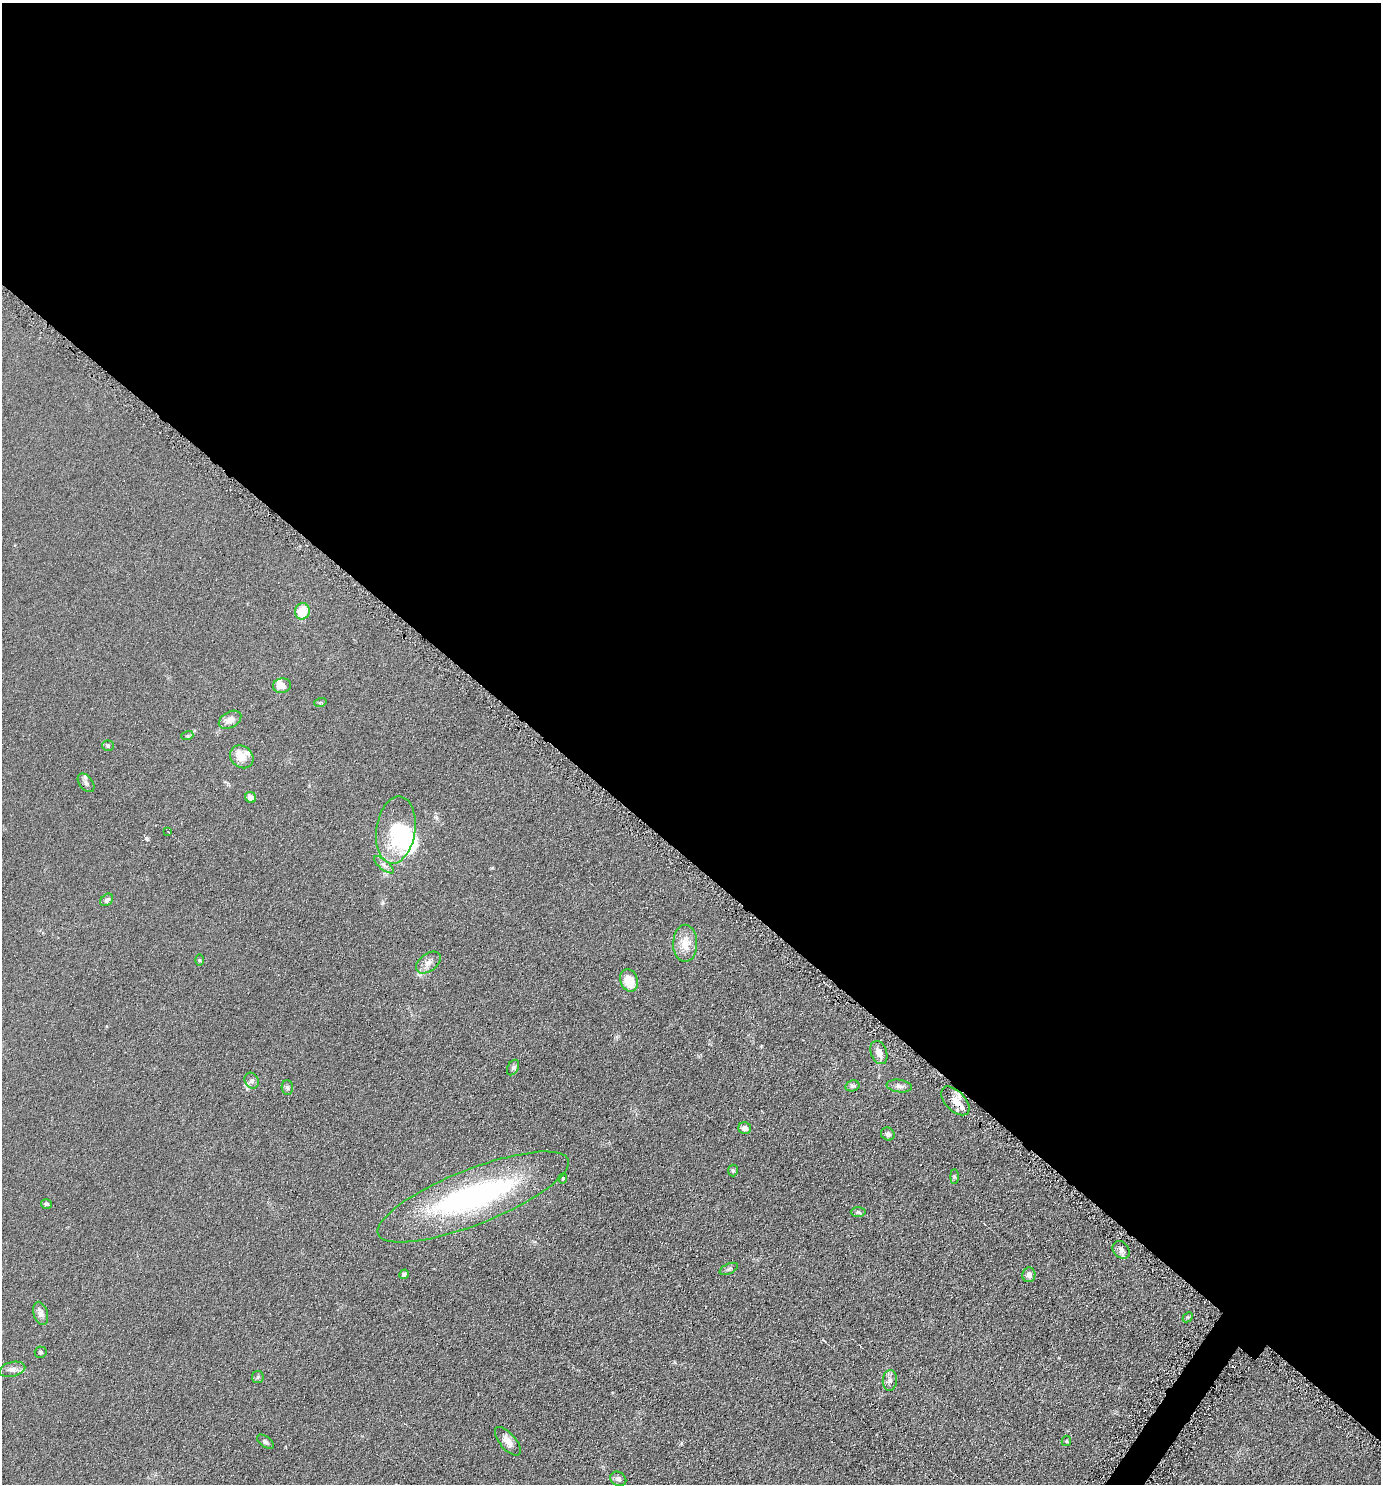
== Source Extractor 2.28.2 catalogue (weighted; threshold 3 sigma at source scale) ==
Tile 3 of 4 x 4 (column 3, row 1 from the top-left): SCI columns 2906-4284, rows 4455-5936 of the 5952 x 5946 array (HDU 1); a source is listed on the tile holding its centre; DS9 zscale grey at full resolution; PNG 1383 x 1486 px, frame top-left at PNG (2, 3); each listed source drawn as its Kron ellipse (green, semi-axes under 4 px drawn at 4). Shown black and unused: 58% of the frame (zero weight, under 4 of 8 exposures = <1% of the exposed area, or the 3 px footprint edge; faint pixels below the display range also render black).
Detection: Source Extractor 2.28.2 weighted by HDU 2 'WHT'; one run over the whole footprint, this tile lists its part. Background 0.0906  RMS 0.0077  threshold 0.0316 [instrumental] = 3 sigma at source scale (4.09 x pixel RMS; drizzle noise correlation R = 1.36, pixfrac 0.8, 0.05/0.05 arcsec/px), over >= 5 px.
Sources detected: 52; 3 inside a brighter object's white glare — neither listed nor drawn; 3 inside a brighter listed object's ellipse — not listed separately; the other 46 listed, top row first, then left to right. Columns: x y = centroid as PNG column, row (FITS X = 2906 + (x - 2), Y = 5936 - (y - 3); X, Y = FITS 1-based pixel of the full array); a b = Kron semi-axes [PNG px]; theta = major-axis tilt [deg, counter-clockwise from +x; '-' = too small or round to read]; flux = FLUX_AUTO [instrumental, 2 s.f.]
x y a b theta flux
302 611 8 7 - 15
282 686 9 7 11 5.2
320 703 6 4 19 0.84
230 720 12 8 30 6
187 736 6 4 18 1.1
108 746 5 5 - 1.2
242 757 12 10 -40 8.6
86 783 10 6 -52 2.3
251 797 6 5 - 4
396 830 34 19 81 33
168 832 3 2 - 0.48
384 865 12 4 -40 2.4
107 900 7 5 44 2
685 943 18 12 90 11
199 960 6 4 -89 0.78
428 963 14 8 37 4.6
629 980 11 8 -71 14
879 1053 12 8 -69 5.3
513 1067 8 5 62 1.6
252 1081 8 6 -59 2.2
852 1086 7 5 13 1.6
899 1086 13 6 -8 2.7
287 1088 7 5 -87 1.6
955 1101 17 10 -46 8.8
745 1128 6 6 - 3.5
888 1134 7 6 - 2.2
733 1170 6 5 - 1.1
954 1177 7 4 90 1.1
563 1178 5 3 - 0.8
473 1197 102 27 21 150
46 1204 5 5 - 1.3
858 1212 7 5 -1 1.5
1121 1250 10 7 -51 3.2
729 1269 10 5 25 1.6
404 1274 5 4 - 1.7
1029 1275 7 6 - 2.9
41 1313 12 7 -74 3.6
1188 1317 6 4 45 0.72
41 1352 6 6 - 1.3
12 1369 13 7 14 3.7
258 1377 6 6 - 1.2
890 1380 10 7 86 2.9
508 1441 17 8 -49 5.5
1066 1441 5 4 - 0.92
265 1442 9 5 -36 1.7
618 1479 8 6 -35 2.4
Overlapping masked pixels (flux is a lower limit): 1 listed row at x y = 955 1101
Unlisted compact peaks at least as high as the median listed source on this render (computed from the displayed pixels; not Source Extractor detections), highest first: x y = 146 838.